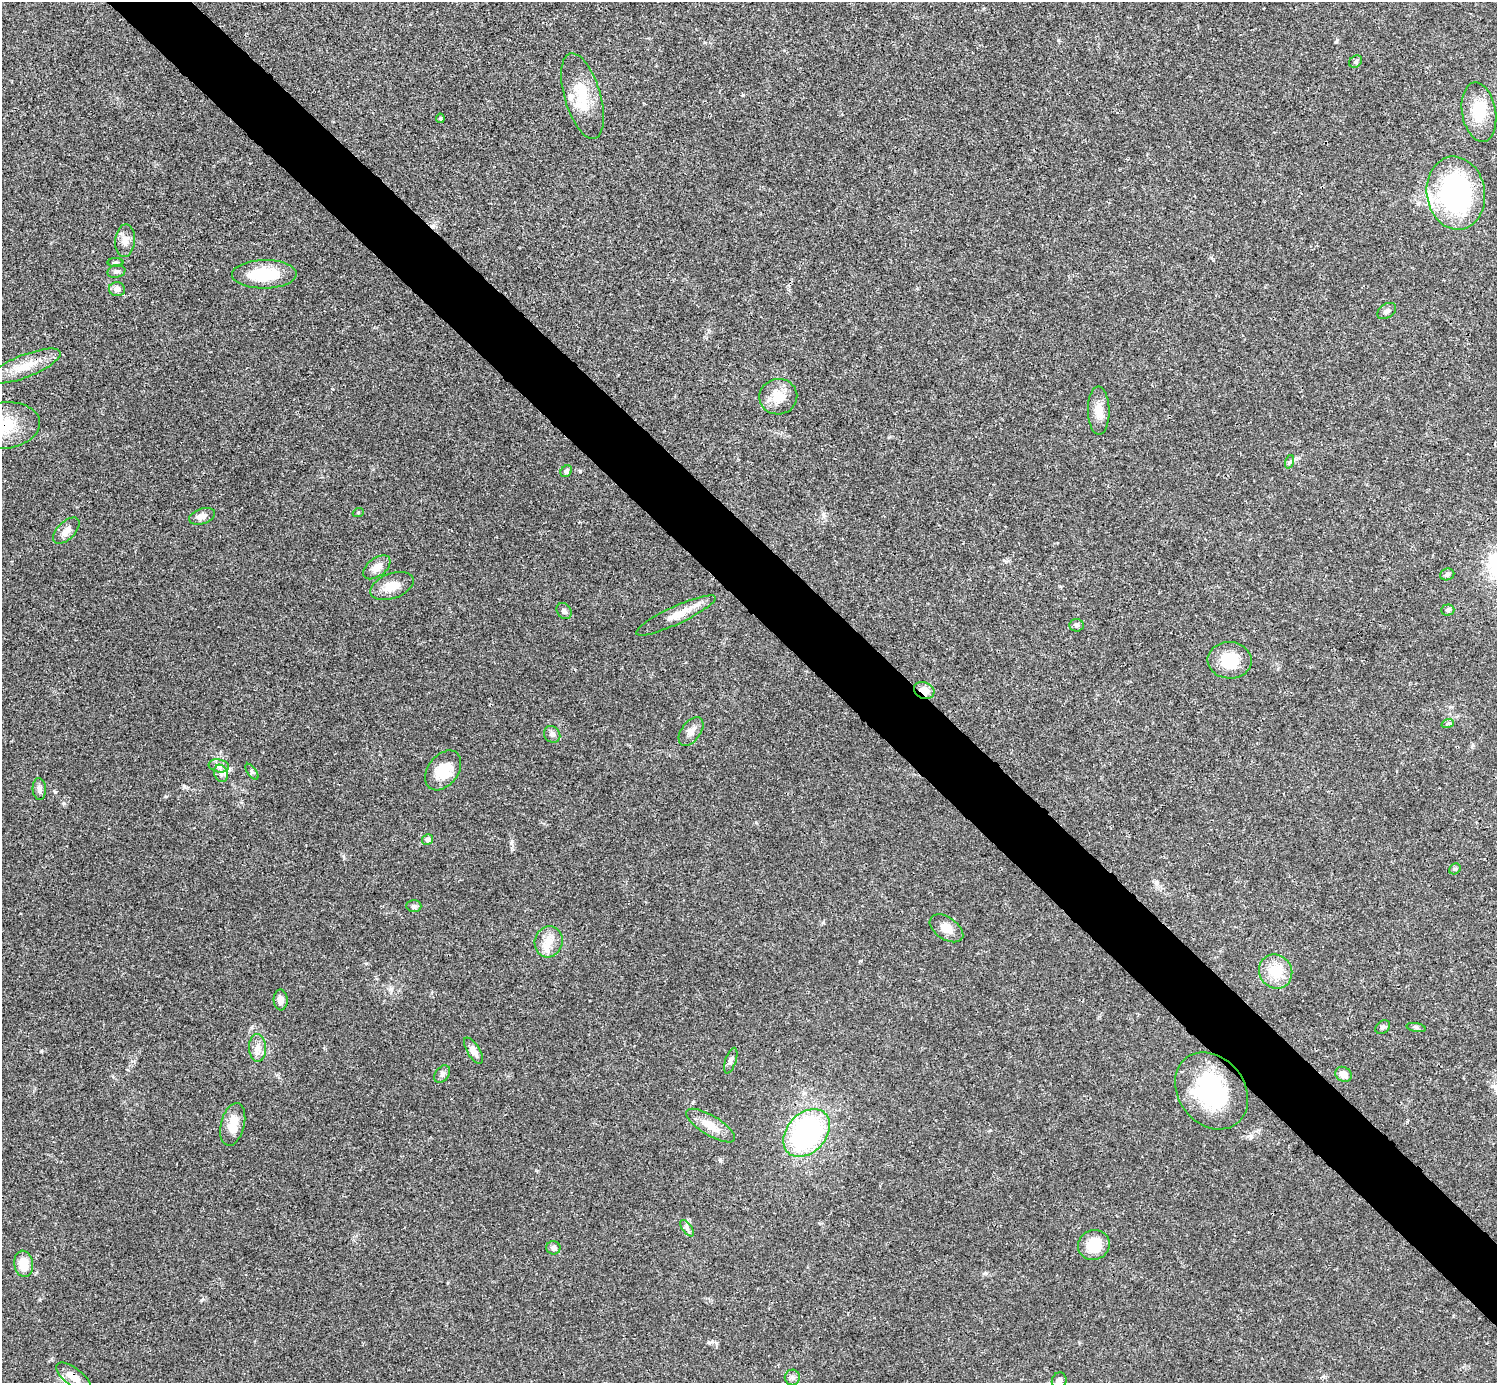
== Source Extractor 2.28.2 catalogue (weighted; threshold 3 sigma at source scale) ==
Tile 6 of 4 x 4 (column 2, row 2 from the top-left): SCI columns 1495-2989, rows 2920-4300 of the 5981 x 5980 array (HDU 1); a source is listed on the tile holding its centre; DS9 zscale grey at full resolution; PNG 1499 x 1385 px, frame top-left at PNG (2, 2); each listed source drawn as its Kron ellipse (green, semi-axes under 4 px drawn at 4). Shown black and unused: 5% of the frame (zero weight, under 3 of 4 exposures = <1% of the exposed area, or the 3 px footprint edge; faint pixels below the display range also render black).
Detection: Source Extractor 2.28.2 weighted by HDU 2 'WHT'; one run over the whole footprint, this tile lists its part. Background 0.0207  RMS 0.0022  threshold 0.01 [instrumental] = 3 sigma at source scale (4.5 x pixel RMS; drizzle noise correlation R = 1.50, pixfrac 1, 0.05/0.05 arcsec/px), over >= 5 px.
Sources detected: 65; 1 inside a brighter object's white glare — neither listed nor drawn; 2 inside a brighter listed object's ellipse — not listed separately; the other 62 listed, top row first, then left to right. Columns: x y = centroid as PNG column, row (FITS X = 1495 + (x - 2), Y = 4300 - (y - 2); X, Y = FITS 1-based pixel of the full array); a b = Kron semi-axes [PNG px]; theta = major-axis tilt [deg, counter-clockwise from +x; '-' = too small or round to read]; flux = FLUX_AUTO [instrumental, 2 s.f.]
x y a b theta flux
1356 62 7 5 38 0.45
582 96 44 18 -73 7.7
1479 112 30 17 -80 7.2
440 118 5 4 - 0.26
1456 193 37 29 -80 43
125 241 16 10 85 1.8
115 262 8 4 0 0.36
116 271 9 6 10 0.6
264 274 32 14 1 9.2
117 289 8 7 - 1.2
1387 311 10 7 34 0.82
25 366 38 11 21 5.1
778 397 19 18 - 4
1099 411 24 11 -89 3
5 426 35 23 7 8.7
1289 462 7 4 71 0.45
566 471 6 5 - 0.55
358 513 5 3 - 0.23
202 516 13 7 18 1.4
66 530 16 8 44 1.5
377 567 16 9 37 2.1
1447 574 7 6 - 0.6
392 586 23 12 19 3.5
1448 610 6 5 - 0.46
564 611 9 7 -54 0.74
676 615 44 9 25 3.8
1076 625 7 6 - 0.56
1230 660 22 18 -3 6.8
924 691 10 8 -26 2.3
1448 723 6 4 19 0.41
691 731 16 9 54 1.7
552 734 9 7 -45 0.72
219 766 10 6 -10 0.98
443 770 22 15 53 5.3
252 772 9 4 -55 0.44
221 773 9 6 -69 0.87
39 789 11 6 -87 0.99
427 839 5 5 - 0.81
1455 869 6 5 - 0.36
414 906 7 6 - 0.51
946 928 19 11 -34 2.7
549 942 16 14 75 3.4
1276 972 17 16 - 5.7
281 1000 10 7 -87 1.3
1383 1027 8 6 37 0.62
1416 1027 10 4 -11 0.43
257 1048 14 8 -87 1.6
473 1051 15 6 -58 1.3
731 1061 13 5 72 0.71
442 1074 10 6 54 0.7
1344 1074 8 7 - 1.7
1211 1091 41 33 -53 23
233 1124 22 11 76 3.6
711 1126 28 10 -31 3.4
807 1133 27 19 47 40
687 1228 9 4 -55 0.64
1094 1245 16 15 - 5.6
553 1248 7 6 - 0.75
24 1264 13 9 -81 3.7
74 1377 21 9 -37 2.5
792 1377 8 7 - 0.69
1059 1381 8 7 - 0.81
Overlapping masked pixels (flux is a lower limit): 4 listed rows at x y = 5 426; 924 691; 1211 1091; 74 1377
Isophote crosses this tile's border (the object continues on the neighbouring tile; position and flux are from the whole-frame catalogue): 2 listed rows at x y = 5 426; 1059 1381
Unlisted compact peaks at least as high as the median listed source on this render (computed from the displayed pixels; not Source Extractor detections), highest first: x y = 511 843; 41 1051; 580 471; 720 1160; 366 963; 1336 42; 1058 40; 709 1343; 201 1300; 251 1028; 55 792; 743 95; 343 856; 985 1273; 860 961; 823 923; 1213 260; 823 514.